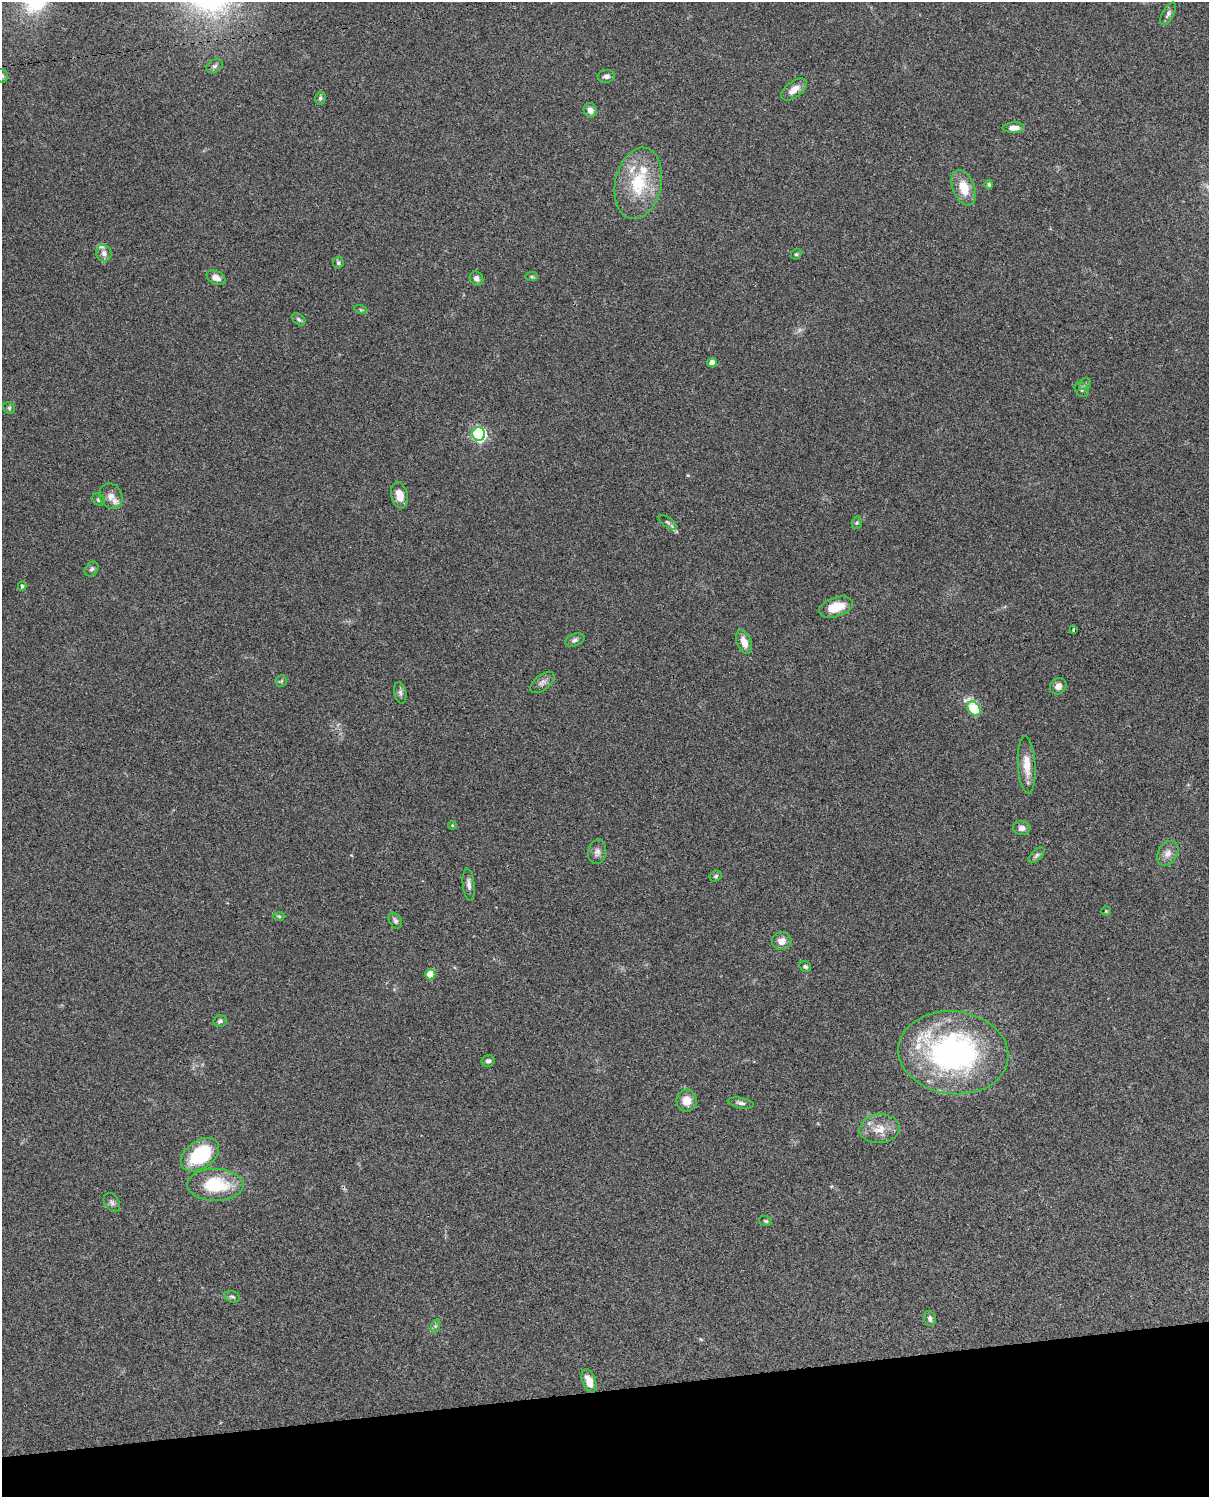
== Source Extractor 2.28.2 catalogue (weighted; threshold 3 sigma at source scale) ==
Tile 10 of 4 x 3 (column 2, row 3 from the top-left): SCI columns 1347-2553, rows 277-1771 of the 5086 x 4924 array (HDU 1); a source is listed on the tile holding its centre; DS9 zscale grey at full resolution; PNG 1211 x 1499 px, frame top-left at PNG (2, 2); each listed source drawn as its Kron ellipse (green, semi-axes under 4 px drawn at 4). Shown black and unused: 7% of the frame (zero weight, under 3 of 4 exposures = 6% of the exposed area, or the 3 px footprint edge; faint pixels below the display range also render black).
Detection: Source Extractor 2.28.2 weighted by HDU 2 'WHT'; one run over the whole footprint, this tile lists its part. Background 0.101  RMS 0.0064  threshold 0.0288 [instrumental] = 3 sigma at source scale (4.5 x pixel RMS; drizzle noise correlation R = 1.50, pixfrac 1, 0.05/0.05 arcsec/px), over >= 5 px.
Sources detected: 72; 1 too faint to see at this stretch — neither listed nor drawn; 3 inside a brighter listed object's ellipse — not listed separately; the other 68 listed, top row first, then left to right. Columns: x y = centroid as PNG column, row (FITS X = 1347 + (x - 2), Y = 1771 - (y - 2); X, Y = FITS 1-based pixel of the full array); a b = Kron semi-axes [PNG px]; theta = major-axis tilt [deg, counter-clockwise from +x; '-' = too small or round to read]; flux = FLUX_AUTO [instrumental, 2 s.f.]
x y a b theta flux
1168 14 12 5 61 2.2
215 66 9 6 30 1.7
2 76 7 6 - 1.5
606 76 9 6 5 2.4
794 89 15 8 37 6
320 98 6 5 - 1.2
590 110 7 6 - 3.2
1014 128 11 5 1 3.7
638 183 36 23 78 33
989 184 4 4 - 1.2
964 188 18 11 -68 13
104 253 8 7 - 3.1
796 254 6 5 - 0.86
338 263 6 5 - 1.1
532 277 6 4 6 0.91
216 278 10 6 -26 4.4
477 278 7 6 - 2.4
361 310 6 4 -18 0.76
299 319 8 5 -41 1.2
712 362 5 4 - 4.1
1085 384 6 5 - 1.3
1082 389 8 6 -55 1.6
9 408 6 5 - 1.1
479 434 6 6 - 110
399 495 13 8 -78 7.8
111 496 13 11 -59 5.3
98 500 7 5 -45 1.2
668 522 10 5 -36 1.5
857 523 6 5 - 0.95
92 569 8 6 49 1.5
22 586 4 4 - 0.9
836 607 17 9 18 14
1073 630 3 3 - 2.7
575 640 10 6 22 1.7
744 642 12 7 -71 5.8
281 681 6 5 - 0.96
542 682 14 7 39 2.9
1058 686 9 7 41 3.6
400 693 11 6 -78 2
974 709 8 5 -54 43
1027 765 28 8 -86 9.5
452 825 4 3 - 0.59
1022 828 9 7 -5 3.1
597 852 12 9 80 3.1
1168 853 13 9 60 4.5
1037 855 10 5 43 1.8
716 876 6 5 - 1.1
469 884 16 6 -84 2.8
1106 911 4 4 - 0.53
279 916 6 4 -2 0.83
395 921 8 6 -60 1.6
782 941 10 9 - 4.8
805 966 6 5 - 1.2
430 974 5 5 - 13
220 1021 7 5 12 1.4
953 1053 55 41 -7 160
488 1061 6 6 - 1.7
687 1101 11 10 - 7
741 1103 13 5 -10 2.1
879 1129 20 14 6 9.6
200 1155 21 13 36 41
215 1185 28 16 -1 30
112 1203 10 7 -56 1.9
766 1221 6 4 -16 0.92
232 1297 8 5 -14 1.3
930 1319 7 6 - 2.2
435 1326 7 4 71 1.2
589 1381 12 6 -70 8.2
Isophote crosses this tile's border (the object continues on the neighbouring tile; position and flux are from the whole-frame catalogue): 1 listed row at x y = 2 76